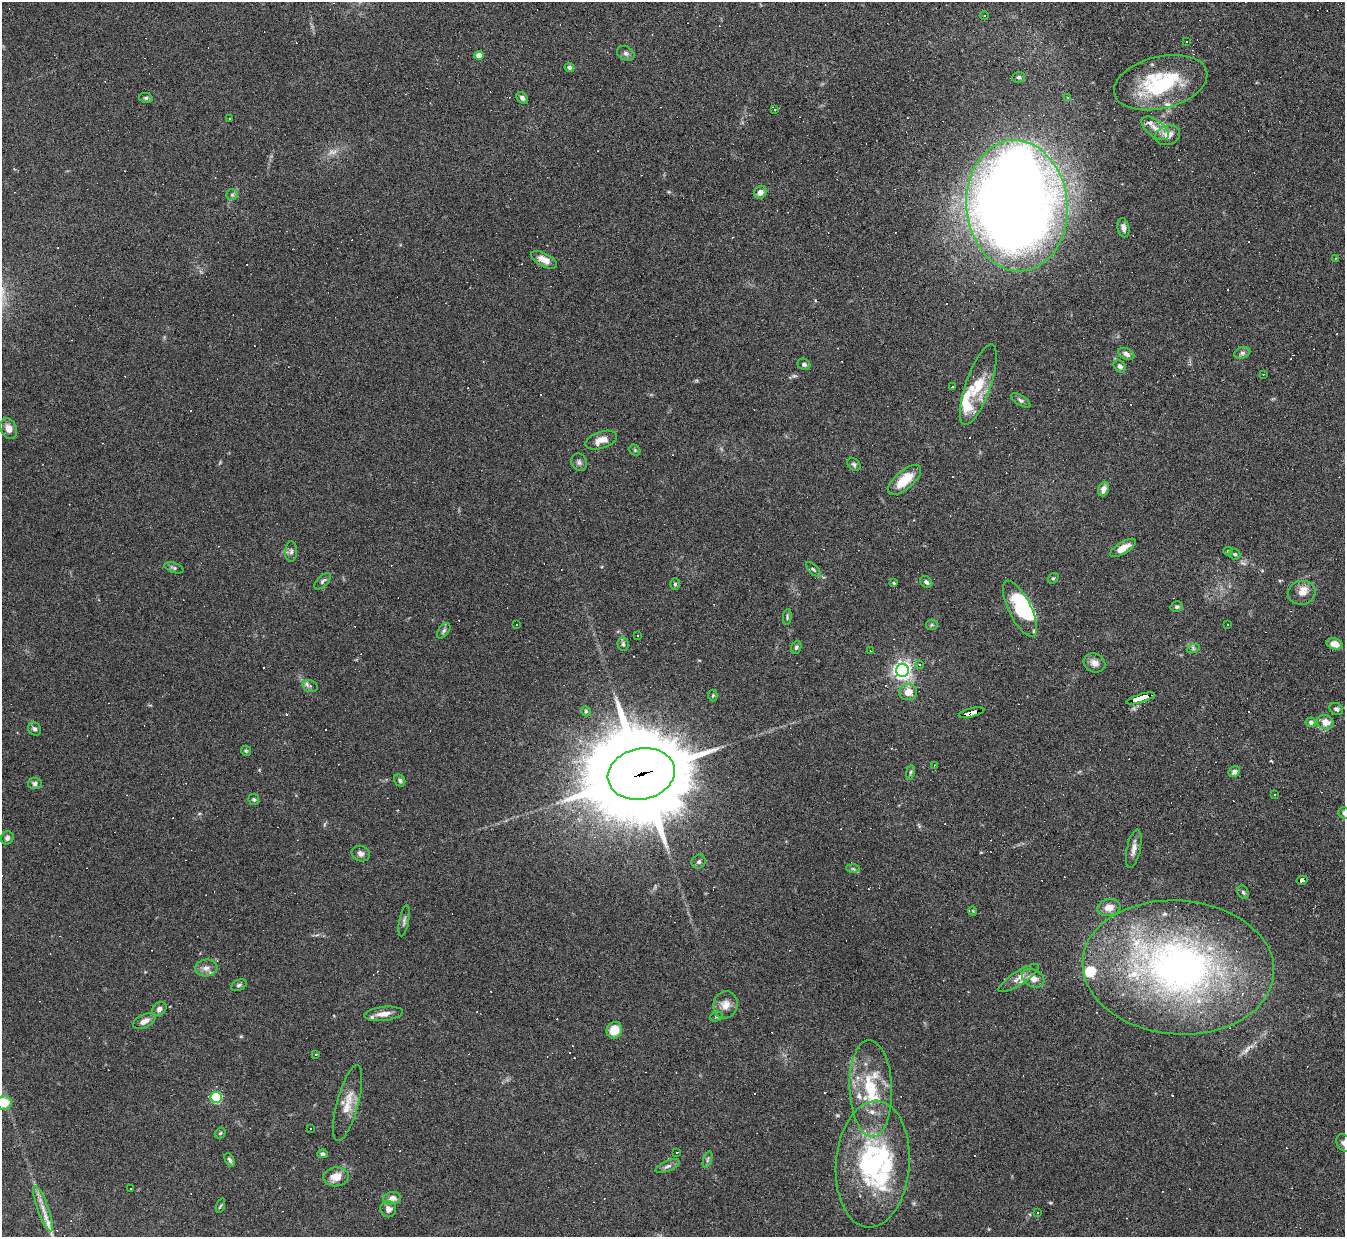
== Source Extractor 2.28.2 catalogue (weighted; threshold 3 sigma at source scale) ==
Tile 10 of 4 x 4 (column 2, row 3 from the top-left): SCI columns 1344-2686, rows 1382-2616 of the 5371 x 5357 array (HDU 1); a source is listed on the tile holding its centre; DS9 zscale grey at full resolution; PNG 1347 x 1239 px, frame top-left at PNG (2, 2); each listed source drawn as its Kron ellipse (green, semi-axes under 4 px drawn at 4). Shown black and unused: <1% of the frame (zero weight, under 4 of 8 exposures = <1% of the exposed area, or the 3 px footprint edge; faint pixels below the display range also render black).
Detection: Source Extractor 2.28.2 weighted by HDU 2 'WHT'; one run over the whole footprint, this tile lists its part. Background 0.0744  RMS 0.0043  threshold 0.0175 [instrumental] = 3 sigma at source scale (4.09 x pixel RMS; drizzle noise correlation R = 1.36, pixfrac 0.8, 0.05/0.05 arcsec/px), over >= 5 px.
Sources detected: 233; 1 too faint to see at this stretch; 4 inside a brighter object's white glare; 87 cosmic-ray / hot-pixel residue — neither listed nor drawn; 16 inside a brighter listed object's ellipse — not listed separately; the other 125 listed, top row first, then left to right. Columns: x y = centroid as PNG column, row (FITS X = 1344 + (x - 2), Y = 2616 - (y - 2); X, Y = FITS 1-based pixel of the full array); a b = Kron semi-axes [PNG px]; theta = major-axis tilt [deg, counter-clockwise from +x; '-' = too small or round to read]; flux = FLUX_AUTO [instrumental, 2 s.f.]
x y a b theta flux
984 15 4 3 - 0.3
1186 42 3 3 - 0.59
626 53 9 7 -27 1.2
479 55 4 4 - 4.5
569 67 5 4 - 1.1
1019 77 6 5 - 0.8
1161 83 47 26 14 32
1067 97 4 3 - 0.3
146 98 7 5 -13 0.73
522 98 6 5 - 1.2
774 110 4 3 - 0.57
229 119 2 2 - 0.32
1155 128 16 8 -37 3.8
1168 135 13 9 19 4.2
760 192 7 6 - 2.4
232 195 6 5 - 0.66
1017 206 66 50 -85 680
1123 228 10 6 -78 1.8
1336 258 3 2 - 0.27
544 260 14 6 -26 4
1242 353 8 5 18 1.1
1126 354 8 5 -24 1.8
804 364 7 5 -29 1.1
1120 366 7 5 -45 1.7
1263 374 2 2 - 0.31
978 385 42 12 70 13
952 387 3 3 - 1.2
1021 400 11 5 -32 0.97
9 429 10 8 -67 3.5
601 440 16 8 18 3.9
635 450 6 5 - 0.58
579 462 9 7 -64 1.2
854 464 7 5 -46 0.84
904 480 20 9 41 10
1103 489 7 5 71 2.5
1123 548 15 6 31 4.2
1228 551 5 4 - 0.51
291 552 10 6 89 1.2
1235 554 5 5 - 0.64
174 568 10 5 -18 0.86
813 569 9 4 -44 0.74
1053 578 6 4 40 0.55
323 581 10 5 45 0.96
926 582 7 5 -46 1
894 583 4 3 - 0.47
675 584 6 5 - 0.6
1302 593 14 12 11 3.7
1177 607 6 5 - 0.93
1020 609 31 11 -64 15
787 617 8 4 84 0.66
516 625 3 2 - 0.56
932 625 6 5 - 0.6
1228 625 3 3 - 1.1
444 631 9 5 54 0.89
637 635 3 2 - 0.28
623 644 7 5 -87 0.8
1335 644 8 5 -14 3.6
796 647 7 5 69 0.83
1193 649 6 4 19 0.72
870 651 3 2 - 0.59
1095 663 11 9 -25 2.8
919 665 4 4 - 0.52
902 670 6 6 - 180
310 686 8 6 -15 1.2
908 692 9 8 - 4.5
713 695 6 4 88 0.55
1141 698 15 3 17 160
1336 709 7 5 -34 1.1
586 711 5 4 - 0.59
971 713 13 4 14 130
1311 722 5 4 - 1.2
1325 722 8 7 - 4
35 729 7 6 - 1.1
246 751 5 4 - 0.56
934 765 3 2 - 0.45
910 772 7 3 81 0.54
1234 772 6 5 - 1.8
641 774 34 25 12 7400
400 780 6 5 - 0.81
35 783 7 6 - 1.3
1275 795 3 3 - 0.56
254 799 5 5 - 0.78
1344 813 6 5 - 1.1
7 838 7 6 - 1.1
1134 849 19 7 78 2.6
361 854 9 7 -21 1.7
699 862 7 6 - 1.1
853 869 7 4 -3 0.63
1302 880 5 3 - 37
1243 892 7 5 -62 0.83
1109 908 11 8 9 3.9
973 911 5 3 - 0.33
404 921 16 5 79 1.3
1178 967 96 67 -4 180
206 968 11 8 6 2.3
1019 978 24 6 33 3.7
1033 978 12 8 -28 3.4
239 985 8 5 23 0.86
725 1005 14 12 74 4.1
159 1009 8 6 39 1.6
384 1014 19 7 6 3.5
717 1017 6 5 - 0.62
144 1021 12 6 27 2.6
614 1030 8 7 - 6.8
316 1054 3 3 - 1.3
871 1088 48 21 -88 27
216 1097 5 5 - 36
4 1103 7 7 - 9
348 1103 39 10 75 7.3
310 1128 2 2 - 0.33
220 1133 6 5 - 0.58
1344 1143 9 7 -55 1.7
677 1152 3 2 - 0.98
322 1154 5 4 - 0.83
230 1160 7 4 -64 0.93
707 1160 8 3 71 0.81
873 1164 63 37 86 60
668 1166 13 5 24 1.4
336 1177 13 9 5 4.7
130 1189 3 3 - 1.8
392 1198 9 6 9 3
220 1206 8 3 71 0.57
43 1209 24 5 -70 4.2
388 1209 8 8 - 2.1
1037 1213 3 2 - 0.35
Overlapping masked pixels (flux is a lower limit): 4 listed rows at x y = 1141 698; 971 713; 641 774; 1302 880
Isophote crosses this tile's border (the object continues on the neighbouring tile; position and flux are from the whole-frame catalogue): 3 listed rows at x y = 1344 813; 4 1103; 1344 1143